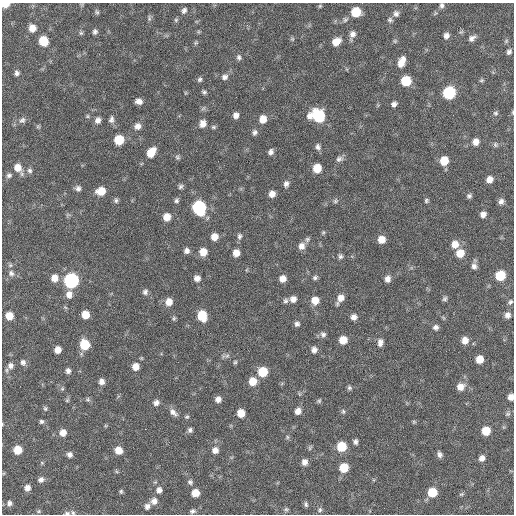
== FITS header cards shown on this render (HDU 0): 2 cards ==
NAXIS1  =                  512 / Axis length
NAXIS2  =                  512 / Axis length

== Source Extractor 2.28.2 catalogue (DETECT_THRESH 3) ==
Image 512 x 512 px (HDU 0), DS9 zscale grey, 1 PNG px = 1 image px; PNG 516 x 516 px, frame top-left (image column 1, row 512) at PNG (2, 3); no overlay
Background 58.7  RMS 8.6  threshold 25.7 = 3 sigma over >= 5 px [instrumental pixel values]
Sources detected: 187; all 187 listed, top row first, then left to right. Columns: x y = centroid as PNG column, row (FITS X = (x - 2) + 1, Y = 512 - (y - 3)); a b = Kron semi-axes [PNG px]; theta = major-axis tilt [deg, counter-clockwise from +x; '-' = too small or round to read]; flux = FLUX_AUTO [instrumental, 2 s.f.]
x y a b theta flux
5 4 6 4 1 10000
442 5 7 6 - 1600
320 6 5 4 - 700
184 10 9 7 57 2000
97 12 7 5 -51 1100
356 12 7 7 - 15000
396 14 7 7 - 2000
149 18 8 5 84 1200
176 20 6 5 - 960
345 20 7 6 - 1300
390 20 7 6 - 1300
32 28 7 6 - 5500
95 32 6 5 - 1600
81 33 6 6 - 930
352 34 8 7 - 2800
446 36 7 6 - 2600
472 38 10 6 33 2500
292 39 6 5 - 870
44 41 8 7 - 14000
395 41 6 5 - 880
506 41 7 4 46 890
336 42 8 6 41 7000
196 43 6 5 - 880
509 52 6 5 - 1700
239 57 7 6 - 1500
402 62 13 7 68 6000
17 73 6 6 - 1700
225 77 8 7 - 2300
200 79 7 5 62 1300
481 80 7 5 21 840
406 81 7 7 - 21000
204 92 6 5 - 1200
185 93 6 3 71 580
449 93 8 7 - 62000
139 101 7 5 -6 3000
394 104 6 5 - 1900
513 112 6 3 -82 600
495 113 7 7 - 1200
236 115 6 5 - 2900
87 116 5 5 - 790
310 116 9 7 77 3500
319 116 10 8 -64 38000
111 119 10 7 82 2000
263 119 8 7 - 6300
22 120 10 7 43 2300
98 120 8 7 - 2600
203 123 8 7 - 4200
137 126 8 8 - 3100
38 127 6 5 - 870
213 127 6 5 - 940
255 132 7 7 - 1800
119 140 7 7 - 17000
476 142 7 7 - 3800
495 145 7 6 - 1100
318 147 8 6 -72 1900
151 152 9 6 54 10000
271 152 7 6 - 2000
177 157 7 6 - 1100
339 159 9 7 20 2000
444 161 7 7 - 11000
18 168 12 8 -56 6500
317 168 7 6 - 11000
30 171 7 7 - 1700
9 175 8 7 - 1700
489 179 6 6 - 4100
286 184 8 6 81 2200
181 186 7 6 - 1300
78 188 7 7 - 1900
101 191 9 7 8 8300
272 194 6 6 - 3900
469 196 5 4 - 1300
116 200 7 6 - 1300
176 200 6 6 - 1300
426 200 5 5 - 980
335 201 8 6 34 1300
501 201 7 6 - 2100
199 208 9 7 -72 80000
483 214 6 5 - 3000
68 215 7 4 -18 860
167 217 7 6 - 6500
323 232 6 5 - 840
239 236 8 6 86 1600
214 237 7 6 - 5100
307 239 8 6 55 1400
381 239 7 7 - 6100
455 244 8 8 - 5500
301 246 9 8 - 3700
187 251 6 6 - 2300
203 252 7 7 - 7200
236 253 7 6 - 5000
460 253 8 7 - 8400
340 256 7 6 - 1500
474 266 8 7 - 2400
11 273 10 8 -52 2600
500 276 7 7 - 21000
315 277 7 5 28 1400
55 278 8 8 - 5500
197 278 7 6 - 3100
282 279 6 6 - 4400
387 279 7 6 - 3000
71 280 8 7 - 130000
145 292 8 6 71 1800
69 294 9 8 - 3900
340 298 11 6 58 4800
293 299 7 7 - 3400
445 299 6 5 - 1200
315 300 8 8 - 6500
286 301 7 6 - 1500
169 302 7 7 - 5800
510 302 7 5 45 1300
85 314 6 6 - 8500
507 315 7 7 - 2800
9 316 6 6 - 7700
202 316 8 7 - 18000
354 317 7 6 - 3000
174 318 5 5 - 950
297 324 6 6 - 1800
436 327 7 6 - 1800
323 334 8 7 - 1900
343 340 7 7 - 8200
465 340 7 6 - 5100
380 342 10 7 82 2800
85 345 8 7 - 19000
58 350 6 6 - 4500
314 350 7 6 - 2700
227 356 8 6 20 1600
479 359 6 6 - 7300
23 362 8 7 - 1900
235 362 5 4 - 790
10 366 8 7 - 2600
135 367 7 7 - 5300
68 371 6 5 - 2000
263 372 7 7 - 16000
253 381 7 7 - 8500
102 382 6 6 - 2800
460 387 9 8 - 5200
349 388 6 5 - 1200
62 389 6 5 - 880
511 397 6 5 - 3400
88 399 6 5 - 1000
218 399 6 6 - 3100
67 400 6 5 - 810
319 401 6 5 - 960
156 403 7 6 - 2500
45 408 7 5 -74 990
298 411 6 6 - 3600
343 411 7 5 -75 1100
173 412 13 7 -42 3000
241 413 6 6 - 8600
508 414 8 5 39 1200
187 417 6 5 - 950
41 421 5 5 - 1200
414 422 5 4 - 720
2 424 5 3 - 410
145 429 2 2 - 27000
190 430 6 5 - 1600
486 431 7 6 - 11000
63 432 7 7 - 4900
287 437 6 4 -89 880
355 442 6 5 - 1600
341 446 7 7 - 18000
18 450 6 6 - 11000
118 450 7 7 - 6200
215 450 8 7 - 3600
70 454 6 6 - 2100
439 454 8 5 -66 2000
482 458 7 6 - 2700
304 462 6 6 - 3200
344 468 7 6 - 15000
41 479 7 6 - 2300
190 482 7 6 - 1500
27 488 6 6 - 3000
159 490 8 7 - 2700
121 491 6 5 - 960
432 492 7 7 - 16000
195 493 7 6 - 7000
461 494 7 5 20 860
154 501 8 8 - 3400
9 503 7 6 - 1800
306 504 7 5 -80 1200
147 506 7 7 - 2500
286 509 6 5 - 1000
320 510 7 6 - 1200
39 511 6 5 - 800
193 511 7 5 15 1400
73 512 7 5 -49 1100
67 513 7 4 -6 1300
At the frame edge (FLAGS 8, measured only in part): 7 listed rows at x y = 5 4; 442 5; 513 112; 511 397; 2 424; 73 512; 67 513